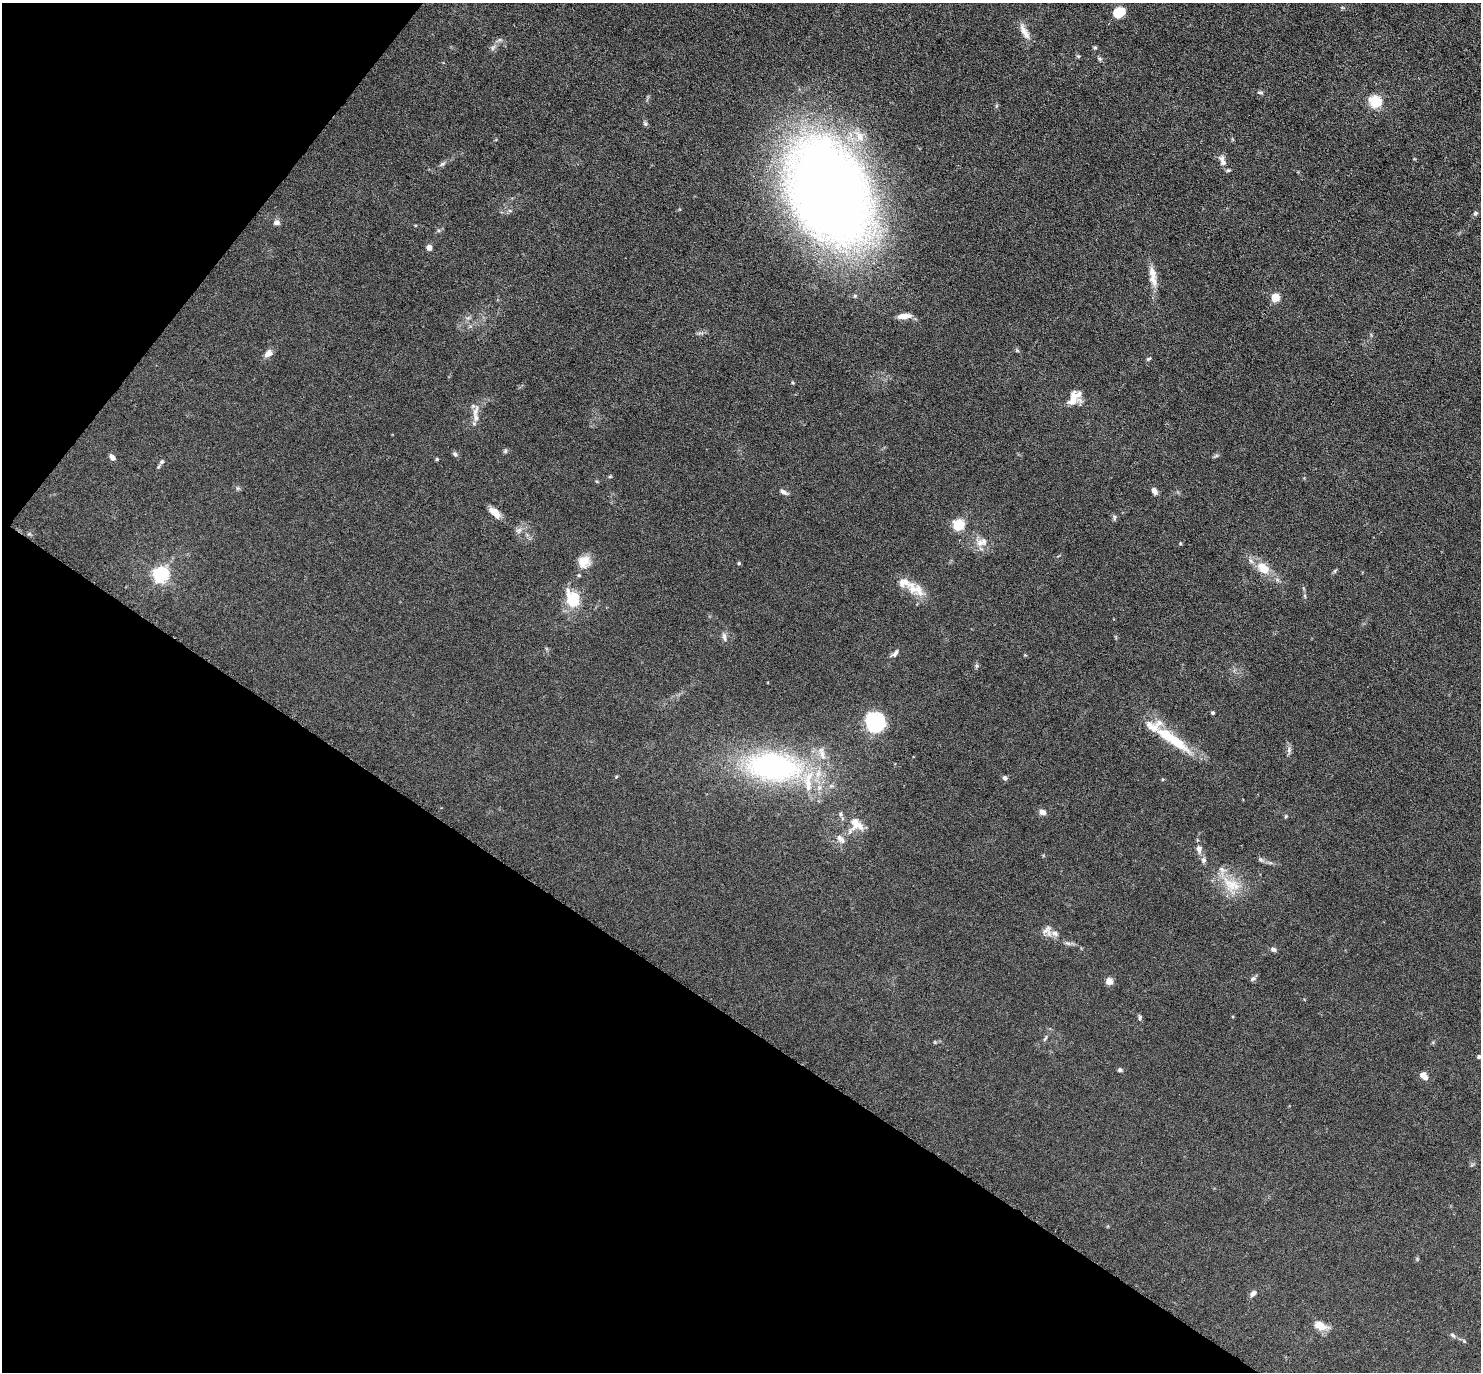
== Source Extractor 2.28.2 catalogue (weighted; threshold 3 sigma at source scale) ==
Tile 9 of 4 x 4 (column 1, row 3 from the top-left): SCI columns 44-1522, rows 1817-3186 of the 6088 x 6079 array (HDU 1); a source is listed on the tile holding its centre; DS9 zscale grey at full resolution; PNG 1483 x 1374 px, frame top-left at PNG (2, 3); no overlay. Shown black and unused: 32% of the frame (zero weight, under 3 of 6 exposures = <1% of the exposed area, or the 3 px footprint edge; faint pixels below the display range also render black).
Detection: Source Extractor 2.28.2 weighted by HDU 2 'WHT'; one run over the whole footprint, this tile lists its part. Background 0.0331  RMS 0.0038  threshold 0.0154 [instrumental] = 3 sigma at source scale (4.09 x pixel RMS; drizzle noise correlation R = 1.36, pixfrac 0.8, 0.05/0.05 arcsec/px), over >= 5 px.
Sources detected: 83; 1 inside a brighter object's white glare — not listed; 11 inside a brighter listed object's ellipse — not listed separately; the other 71 listed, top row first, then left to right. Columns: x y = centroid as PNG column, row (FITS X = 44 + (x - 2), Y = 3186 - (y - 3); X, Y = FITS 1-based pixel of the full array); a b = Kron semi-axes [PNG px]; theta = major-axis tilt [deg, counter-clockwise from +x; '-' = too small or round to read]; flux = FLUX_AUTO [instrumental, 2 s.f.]
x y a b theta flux
1119 12 12 9 25 7.8
1025 32 24 7 -61 3.1
1095 47 5 5 - 0.46
492 48 7 4 89 0.71
1100 59 6 5 - 0.58
1260 92 6 4 -18 0.61
1375 102 6 5 - 44
645 124 6 5 - 0.63
1222 160 19 8 -66 2.4
442 164 7 4 18 0.64
829 191 91 56 -67 460
1475 213 6 5 - 0.67
276 223 8 6 8 1.2
429 247 5 5 - 1.8
1153 276 29 9 -80 4.5
1275 298 5 5 - 13
904 316 15 6 6 3.3
268 353 10 7 40 2.3
1149 359 6 4 5 0.5
1073 397 19 13 25 4.9
475 412 21 6 72 2.5
505 451 6 5 - 0.53
455 454 7 5 -44 0.74
112 457 7 5 -57 1.5
437 459 4 4 - 0.41
162 462 6 5 - 0.67
159 466 6 4 70 0.44
1154 491 9 6 -55 1.3
783 492 9 5 -38 1.3
495 513 16 7 -43 2.9
1114 517 8 5 -79 0.68
958 525 5 5 - 33
980 543 10 10 - 2.7
1180 543 5 3 - 0.32
584 562 16 14 46 4.7
739 563 5 4 - 0.38
1263 568 23 13 -40 6.1
161 574 6 6 - 100
916 589 31 13 -32 6.1
1305 596 6 4 -71 0.43
572 599 22 17 -68 9.6
724 637 12 5 -79 1.2
895 653 12 6 50 1.2
977 666 6 4 90 0.57
1213 713 4 4 - 0.48
878 722 27 20 -38 16
1171 738 51 11 -35 17
1289 750 10 6 83 1.1
773 767 81 39 -6 67
616 777 5 4 - 0.38
1005 778 6 6 - 0.86
1043 812 8 6 -16 1.6
1286 816 5 4 - 0.43
856 824 21 12 -43 5.4
840 839 13 7 -41 1.7
1199 849 10 8 -81 1.8
1260 859 6 4 -71 0.56
1204 860 8 7 - 1.1
1231 885 28 17 -38 9.5
1054 933 10 8 -34 1.8
1273 949 7 5 -26 1
1253 979 9 5 36 0.8
1109 981 5 4 - 6.7
1140 1017 7 5 76 0.6
1045 1038 10 3 60 0.62
1479 1057 4 4 - 0.58
1120 1070 6 5 - 0.66
1424 1076 10 7 -47 2.2
1253 1293 8 5 38 1.4
1320 1325 13 8 -28 4.9
1453 1335 9 5 -38 0.74